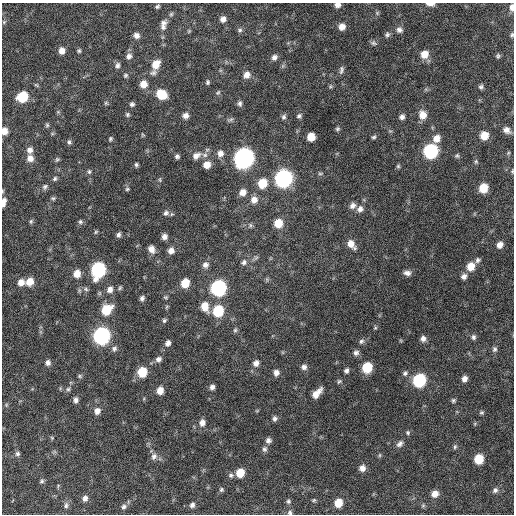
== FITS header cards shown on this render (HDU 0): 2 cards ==
NAXIS1  =                  512 / Axis length
NAXIS2  =                  512 / Axis length

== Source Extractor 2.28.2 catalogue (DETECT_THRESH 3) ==
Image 512 x 512 px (HDU 0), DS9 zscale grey, 1 PNG px = 1 image px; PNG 516 x 516 px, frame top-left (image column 1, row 512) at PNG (2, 3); no overlay
Background 238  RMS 16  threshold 47.7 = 3 sigma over >= 5 px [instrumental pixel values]
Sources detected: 183; all 183 listed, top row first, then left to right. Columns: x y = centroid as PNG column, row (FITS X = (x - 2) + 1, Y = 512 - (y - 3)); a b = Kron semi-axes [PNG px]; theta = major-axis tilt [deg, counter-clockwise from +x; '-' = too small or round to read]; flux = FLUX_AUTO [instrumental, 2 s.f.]
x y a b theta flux
430 4 9 4 -4 5100
337 5 6 5 - 4800
157 7 5 3 - 1900
512 7 8 4 87 6000
377 13 5 5 - 1400
171 14 6 5 - 1600
223 19 6 6 - 5200
4 22 6 5 - 1800
163 23 10 7 26 4300
163 27 8 7 - 3200
342 27 6 6 - 7400
240 30 7 5 16 2200
399 30 8 8 - 4000
189 31 5 4 - 1200
387 34 7 6 - 2500
136 35 7 6 - 4700
512 35 6 5 - 1900
373 43 7 7 - 2500
62 51 6 6 - 7300
79 51 6 4 75 1700
424 54 8 8 - 11000
129 56 8 7 - 4500
498 56 7 5 -81 2000
274 57 7 7 - 4200
156 64 9 7 57 14000
117 65 7 6 - 3200
341 70 10 5 78 3000
153 73 10 7 19 3400
126 75 6 5 - 1900
247 75 8 7 - 7000
208 82 5 4 - 1800
143 84 8 7 - 11000
330 86 6 4 -72 1400
481 87 6 6 - 2400
218 93 7 5 48 1700
161 94 9 7 -34 26000
22 97 8 7 - 42000
106 103 6 4 -46 1400
240 103 8 6 -86 3000
132 104 5 5 - 2400
127 114 6 5 - 1800
423 115 9 8 - 11000
185 116 6 6 - 5400
299 116 7 5 20 2400
284 117 7 5 74 2600
402 117 6 6 - 3900
230 119 10 4 22 2000
47 125 5 5 - 1600
337 129 5 4 - 2000
507 130 9 7 -35 6000
4 131 6 5 - 8500
143 135 5 5 - 1100
484 136 7 7 - 16000
311 137 6 6 - 14000
374 137 6 5 - 2000
436 138 8 7 - 9300
110 139 6 5 - 1700
69 142 6 5 - 2200
30 150 7 7 - 4900
431 151 8 8 - 160000
220 153 8 7 - 5800
508 153 6 4 71 1300
177 156 5 5 - 2500
196 156 13 8 30 7500
457 156 6 6 - 1900
30 158 8 7 - 7100
244 158 9 8 - 600000
57 160 7 5 67 1700
476 161 6 5 - 1600
136 165 4 4 - 1900
207 165 7 7 - 10000
398 166 5 5 - 1500
512 171 5 4 - 1100
89 172 7 5 -89 2000
320 173 7 4 8 1500
55 179 6 5 - 2000
283 179 9 8 - 330000
160 180 7 3 -89 1300
262 183 8 7 - 23000
45 187 8 6 59 2700
483 188 7 6 - 22000
127 189 6 5 - 1600
243 192 8 7 - 7600
53 198 5 5 - 1700
254 200 8 8 - 7700
4 202 11 5 79 5800
352 206 8 6 43 4500
360 209 8 7 - 4800
166 213 8 7 - 3800
31 221 6 5 - 1700
80 222 6 6 - 2200
278 223 7 7 - 19000
250 225 7 4 -90 1700
96 232 5 4 - 1400
118 235 6 5 - 3200
164 237 6 6 - 4900
351 244 10 6 -52 8900
500 245 7 6 - 6700
151 249 8 7 - 7500
171 251 7 7 - 6300
478 260 7 6 - 2800
244 262 8 6 53 3200
205 265 8 7 - 4800
471 266 8 7 - 14000
98 270 9 8 - 160000
407 273 9 6 -2 4900
77 274 8 7 - 11000
464 276 7 6 - 4400
21 282 8 7 - 7400
30 282 8 7 - 13000
185 283 7 6 - 20000
120 288 6 4 68 1700
218 288 9 8 - 220000
86 289 7 5 -24 2300
110 289 8 7 - 5900
79 290 6 4 -72 1700
166 297 6 5 - 1500
142 298 5 5 - 3100
205 306 11 7 -75 14000
166 307 6 3 70 1200
106 310 10 8 44 29000
218 311 8 8 - 50000
164 320 6 5 - 2000
375 328 5 4 - 1300
235 330 6 5 - 1900
102 336 9 8 - 290000
473 337 7 6 - 2800
423 338 7 6 - 4500
361 341 7 6 - 2600
168 343 7 6 - 4000
114 349 8 7 - 3200
494 349 8 6 73 2800
356 353 7 7 - 3500
158 359 8 7 - 4100
48 363 7 6 - 4000
256 363 8 7 - 5100
304 367 7 6 - 4000
367 367 8 7 - 34000
346 371 5 5 - 2900
142 372 8 7 - 27000
276 373 7 6 - 5200
405 373 7 6 - 2700
80 376 6 4 -23 1600
464 379 6 5 - 5200
419 380 8 7 - 100000
339 381 6 5 - 1800
212 387 5 5 - 3700
68 389 6 5 - 2100
160 391 7 6 - 9400
317 393 13 6 47 10000
76 400 7 5 -89 3600
453 400 6 5 - 1900
6 405 6 4 73 1200
97 411 8 7 - 6200
482 412 6 5 - 1600
275 419 7 5 84 3000
202 423 9 7 73 6100
408 433 6 6 - 1900
52 438 5 4 - 1200
268 440 7 7 - 3600
400 444 10 6 44 4200
455 447 7 5 69 1800
264 449 8 7 - 3000
17 453 6 6 - 2500
380 455 6 4 89 1400
154 456 10 8 68 5000
479 459 7 6 - 26000
362 468 7 6 - 6000
240 473 7 7 - 18000
231 475 8 6 -3 2700
42 481 6 5 - 1900
221 489 6 6 - 2000
495 490 8 6 44 3200
435 494 8 7 - 8000
85 498 7 6 - 4200
314 500 5 4 - 1400
288 501 6 6 - 2200
338 503 7 7 - 17000
66 505 8 6 83 3100
192 505 7 6 - 3600
423 505 6 5 - 1700
124 507 8 6 31 3100
290 512 6 6 - 2400
At the frame edge (FLAGS 8, measured only in part): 8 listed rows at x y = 430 4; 337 5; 512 7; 512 35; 4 131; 512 171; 4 202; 290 512